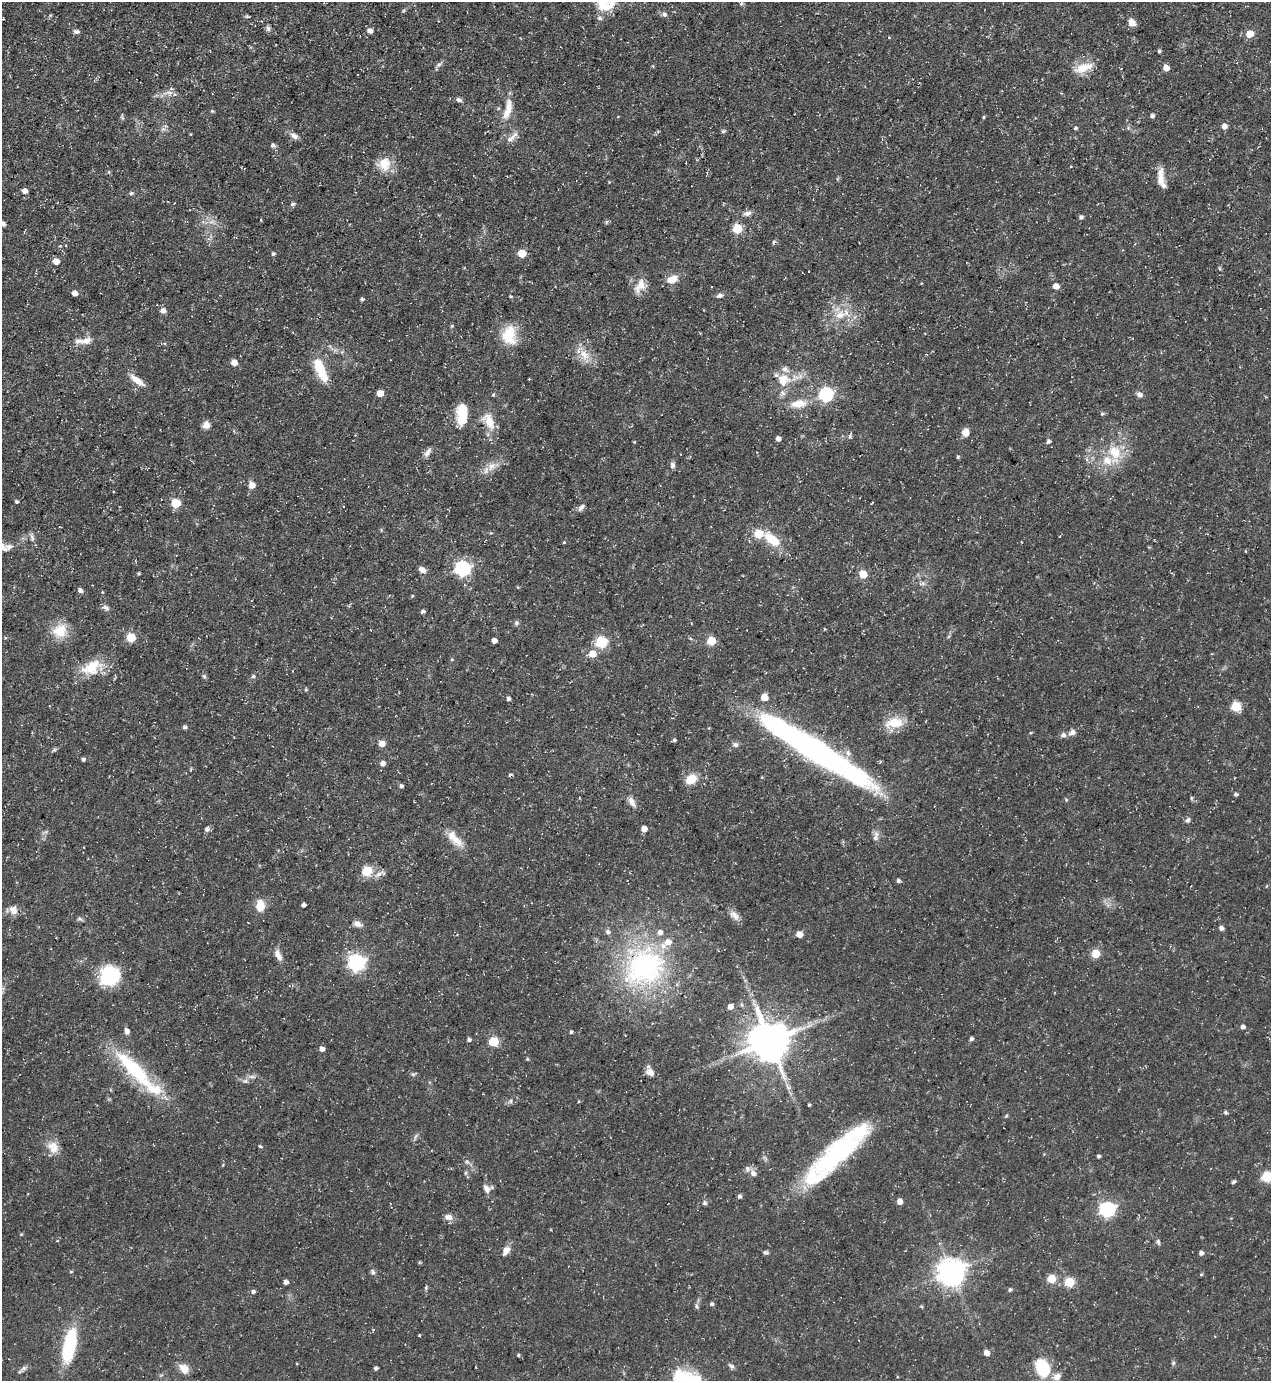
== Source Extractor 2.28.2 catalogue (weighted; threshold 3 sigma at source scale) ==
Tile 11 of 4 x 4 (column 3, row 3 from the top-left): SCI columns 2816-4084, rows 1380-2758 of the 5500 x 5515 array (HDU 1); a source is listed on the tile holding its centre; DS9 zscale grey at full resolution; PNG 1273 x 1383 px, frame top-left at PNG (2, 2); no overlay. Shown black and unused: <1% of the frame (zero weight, under 3 of 5 exposures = <1% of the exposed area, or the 3 px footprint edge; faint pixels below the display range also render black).
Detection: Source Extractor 2.28.2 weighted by HDU 2 'WHT'; one run over the whole footprint, this tile lists its part. Background 0.0362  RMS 0.004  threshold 0.018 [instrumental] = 3 sigma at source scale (4.5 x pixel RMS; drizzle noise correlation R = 1.50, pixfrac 1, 0.05/0.05 arcsec/px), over >= 5 px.
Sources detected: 216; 1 inside a brighter object's white glare — not listed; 13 inside a brighter listed object's ellipse — not listed separately; the other 202 listed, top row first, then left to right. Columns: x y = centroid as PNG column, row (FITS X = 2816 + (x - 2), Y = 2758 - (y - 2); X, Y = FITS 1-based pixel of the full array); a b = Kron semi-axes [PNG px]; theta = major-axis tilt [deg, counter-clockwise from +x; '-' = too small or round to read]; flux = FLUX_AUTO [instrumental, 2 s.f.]
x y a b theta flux
741 3 5 4 - 0.63
604 4 34 18 -61 12
664 14 6 6 - 1.2
247 16 5 5 - 0.53
1132 23 8 6 -59 3.3
268 29 6 6 - 1
370 31 7 6 - 1.6
76 32 8 5 -1 1.1
1250 34 5 5 - 7.2
1159 51 4 4 - 0.76
439 64 7 5 41 1
1083 68 23 10 20 7.3
1166 68 5 5 - 3
1061 93 4 3 - 0.32
175 94 7 5 -2 1.1
459 100 8 5 -18 1.1
508 110 30 9 76 6.7
212 111 5 4 - 0.5
1152 116 5 4 - 1.2
983 117 5 3 - 0.41
1224 126 6 6 - 1.8
1075 128 4 3 - 0.62
723 131 6 5 - 0.72
294 136 12 6 -36 2
513 137 18 5 45 2.3
273 145 6 5 - 0.98
384 164 18 17 - 6.7
1071 166 3 2 - 0.27
1160 177 23 7 86 4.3
25 191 5 5 - 1.9
131 193 5 5 - 0.63
292 204 6 5 - 0.83
747 213 11 6 12 1.7
1081 217 5 4 - 1
211 222 7 4 18 1.1
606 222 6 4 70 0.55
3 224 5 4 - 1.1
737 228 5 5 - 21
522 253 5 5 - 11
273 254 5 4 - 0.74
56 261 5 5 - 3.9
672 279 13 8 21 4.8
640 286 21 11 60 4.9
1056 286 5 5 - 3.5
75 293 6 5 - 1.7
511 296 4 3 - 0.46
720 296 9 5 22 1.2
362 299 4 4 - 0.73
163 311 6 6 - 2.2
840 315 14 11 27 5.6
509 335 23 16 89 12
86 340 17 8 20 3.3
584 355 15 10 -63 5.2
234 362 5 5 - 3.8
320 369 27 9 -66 12
137 380 22 7 -38 4.2
783 380 16 15 - 7.7
380 393 5 5 - 5
826 394 6 6 - 72
1139 394 9 6 -14 1.4
493 395 5 4 - 0.55
799 404 20 10 6 6.1
462 414 23 11 87 11
1102 414 5 4 - 0.6
489 421 22 12 -61 6.8
206 425 8 8 - 2.5
965 432 8 7 - 3.4
850 436 7 4 84 0.82
778 439 5 4 - 1.5
1048 441 5 4 - 1
428 452 14 6 52 1.8
1115 452 21 16 -55 10
958 457 5 4 - 0.5
672 465 8 6 -89 1.3
492 466 14 9 39 3.7
252 485 6 6 - 3.1
17 502 4 4 - 0.71
176 503 5 5 - 15
581 507 10 6 49 1.4
758 533 6 5 - 15
772 540 18 9 -39 11
564 542 4 3 - 0.34
9 547 11 8 13 2
463 568 6 6 - 89
422 570 9 7 -30 1.9
139 573 3 3 - 0.48
863 574 5 5 - 11
80 590 5 4 - 1.5
412 596 4 3 - 0.39
106 608 11 6 -32 1.2
422 611 5 4 - 0.93
516 623 6 5 - 0.81
60 631 20 18 31 8.1
131 637 5 5 - 15
494 640 5 4 - 2
711 641 5 5 - 15
601 642 6 6 - 36
592 654 6 6 - 6.4
92 667 30 17 28 11
204 676 7 4 -45 0.67
253 676 5 4 - 0.6
306 689 4 4 - 0.5
764 697 5 5 - 6.1
508 699 4 4 - 0.92
1236 706 5 5 - 22
895 723 25 13 6 8.7
184 727 5 4 - 0.94
1072 732 10 7 25 1.8
674 740 4 4 - 0.74
382 744 5 5 - 3.6
736 745 8 6 -42 1.2
54 750 7 4 36 0.67
814 751 117 19 -31 150
83 759 4 4 - 0.86
382 763 6 5 - 1.6
510 775 6 3 30 0.56
691 779 12 9 35 6.8
401 786 4 4 - 0.98
1236 794 4 4 - 0.77
1066 800 5 4 - 0.48
632 802 14 7 -62 2.5
1188 820 8 6 59 1
207 829 6 6 - 1.2
644 829 5 4 - 3.9
454 838 27 10 -47 6
875 838 9 6 -87 1.5
367 871 5 5 - 25
379 874 15 6 18 2.2
898 881 4 4 - 0.93
304 905 4 4 - 1.1
260 906 12 9 -87 6.5
13 910 13 10 -53 2.9
734 915 16 8 -47 2.5
80 919 8 4 -25 0.77
358 924 11 7 -16 2.3
1221 928 6 5 - 1.2
799 934 5 5 - 3.3
1095 954 5 5 - 12
278 955 15 7 -63 2.8
357 962 7 7 - 120
644 967 62 52 36 72
109 976 16 14 41 33
730 1007 5 4 - 2.5
1243 1027 4 4 - 1.3
127 1031 7 6 - 1.5
571 1032 4 4 - 0.61
971 1039 4 4 - 1
469 1040 5 4 - 0.92
494 1041 5 5 - 20
769 1041 11 11 - 1400
322 1049 5 4 - 1.9
527 1059 4 4 - 0.46
134 1070 63 16 -45 33
650 1072 11 9 -43 2.4
413 1074 6 4 18 0.62
245 1081 7 6 - 1.1
510 1101 7 5 47 0.86
809 1105 3 3 - 0.52
1225 1112 5 4 - 0.74
1006 1116 5 4 - 0.46
260 1146 5 4 - 0.51
53 1147 18 14 -50 5.1
840 1151 84 22 42 59
1099 1156 3 3 - 0.87
223 1165 5 3 - 0.35
466 1173 6 4 89 0.65
753 1173 8 7 - 1.9
1267 1177 6 5 - 30
1233 1182 6 4 29 0.66
487 1189 12 8 -58 2.2
739 1196 5 5 - 0.85
900 1201 5 5 - 3
705 1203 6 6 - 0.85
1107 1209 7 6 - 92
448 1217 11 7 -17 2.1
1158 1242 8 5 -69 0.78
506 1250 12 8 54 2.7
766 1252 8 4 -16 0.76
1201 1253 4 4 - 1.4
71 1272 5 3 - 0.39
373 1272 7 6 - 1
951 1272 9 8 - 500
1201 1274 5 3 - 0.41
1052 1279 5 5 - 13
286 1282 4 4 - 1.5
1069 1282 5 5 - 21
426 1288 6 3 -74 0.53
1010 1290 4 4 - 0.79
253 1291 5 5 - 1
712 1304 5 5 - 0.8
697 1306 7 5 -72 0.85
69 1346 29 10 79 36
987 1353 6 6 - 2.4
518 1355 4 4 - 0.6
1173 1363 5 5 - 0.64
731 1366 9 5 -42 1.1
24 1368 13 5 41 1.2
376 1368 5 4 - 0.73
1043 1368 19 13 -64 16
184 1369 14 10 -46 3.8
1057 1377 11 8 27 2.6
678 1380 28 13 75 12
Isophote crosses this tile's border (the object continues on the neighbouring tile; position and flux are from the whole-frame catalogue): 4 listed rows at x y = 604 4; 3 224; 1267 1177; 678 1380